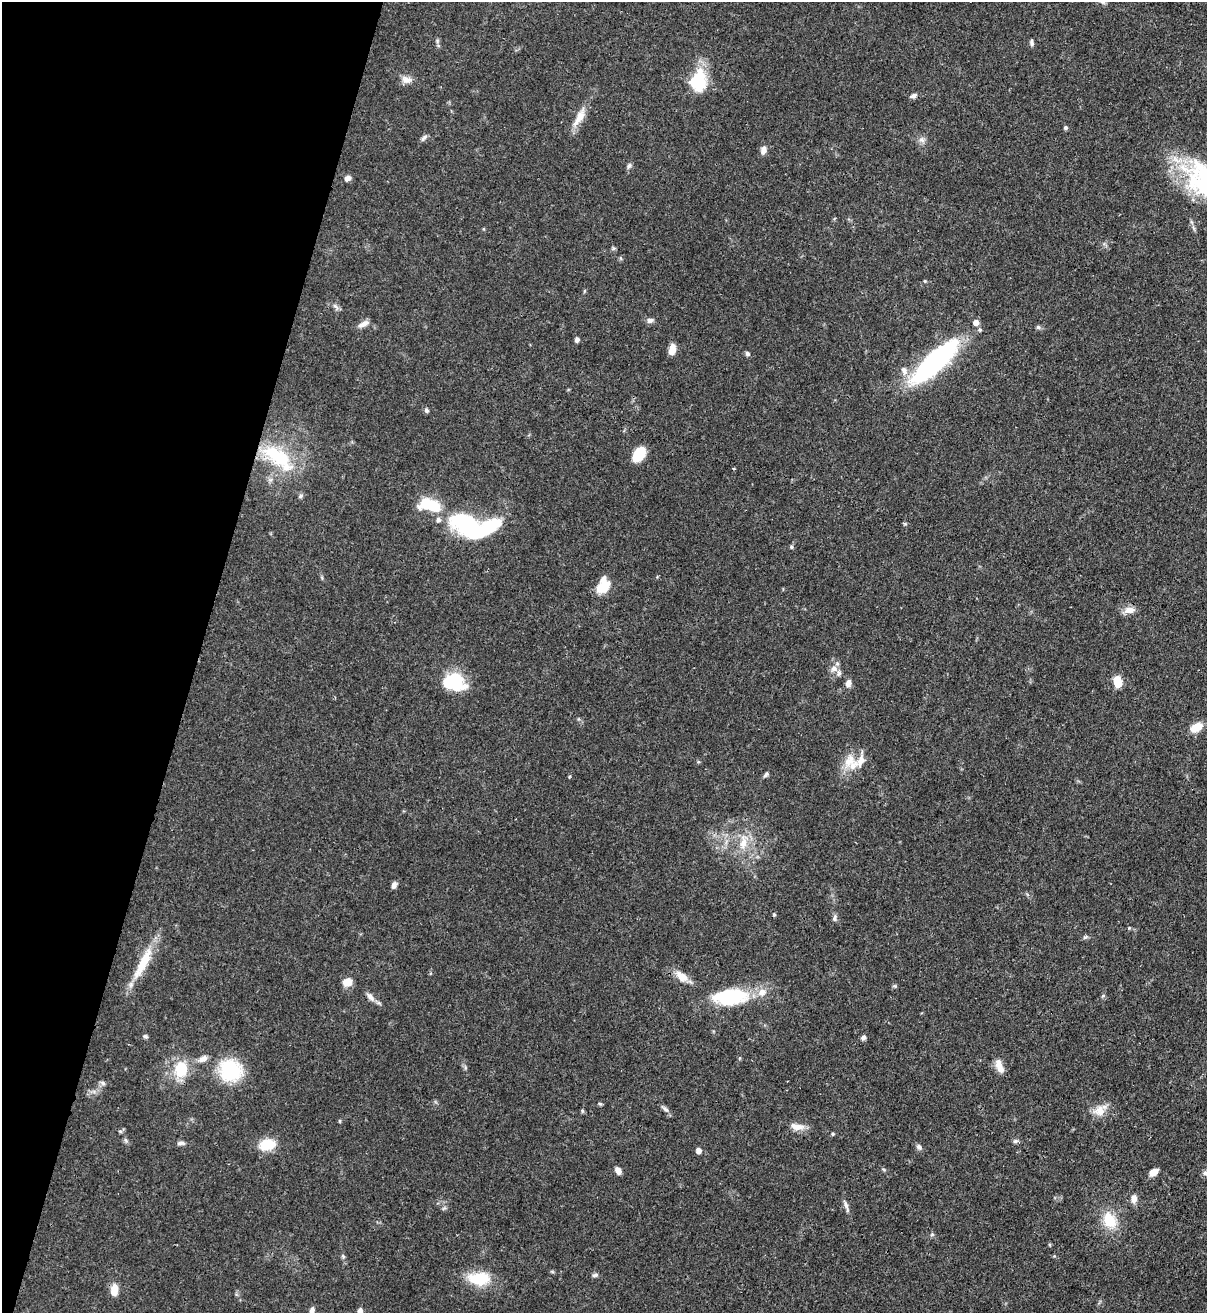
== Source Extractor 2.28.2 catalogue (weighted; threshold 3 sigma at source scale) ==
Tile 9 of 4 x 4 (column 1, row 3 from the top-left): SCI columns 218-1422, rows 1341-2651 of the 5382 x 5303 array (HDU 1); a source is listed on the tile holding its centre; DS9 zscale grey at full resolution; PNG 1209 x 1315 px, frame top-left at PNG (2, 2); no overlay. Shown black and unused: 16% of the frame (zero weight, under 3 of 4 exposures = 7% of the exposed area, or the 3 px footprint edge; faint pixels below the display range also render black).
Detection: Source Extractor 2.28.2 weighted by HDU 2 'WHT'; one run over the whole footprint, this tile lists its part. Background 0.0772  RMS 0.0038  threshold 0.0173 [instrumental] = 3 sigma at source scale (4.5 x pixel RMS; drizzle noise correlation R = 1.50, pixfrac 1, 0.05/0.05 arcsec/px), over >= 5 px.
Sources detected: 96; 3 inside a brighter object's white glare — not listed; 6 inside a brighter listed object's ellipse — not listed separately; the other 87 listed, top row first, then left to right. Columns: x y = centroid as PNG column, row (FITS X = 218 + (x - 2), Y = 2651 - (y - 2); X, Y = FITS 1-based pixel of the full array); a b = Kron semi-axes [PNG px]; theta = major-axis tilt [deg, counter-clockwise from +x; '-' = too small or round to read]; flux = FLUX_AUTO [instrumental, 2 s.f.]
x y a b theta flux
1032 43 7 5 -88 1.1
406 80 14 9 -18 2.6
698 81 25 18 83 17
913 96 10 5 22 1.1
580 117 26 10 62 5.3
1065 128 5 4 - 0.75
424 138 11 5 46 1.1
922 140 10 6 -19 1.5
763 150 10 7 79 2.1
629 166 8 6 62 1
347 178 8 6 35 1.7
1206 182 55 31 -39 56
925 281 4 3 - 0.35
584 291 5 3 - 0.41
335 306 11 4 -44 1.1
650 320 8 7 - 1.4
976 322 5 5 - 2.8
364 324 15 6 26 2.3
1038 327 7 5 -27 0.79
980 330 5 5 - 0.74
577 340 6 5 - 1.1
672 349 12 6 77 3.7
747 354 7 5 -57 0.76
934 362 53 16 43 74
904 371 13 8 -66 2.5
426 410 7 5 -65 0.87
639 454 13 9 53 13
277 456 48 21 -34 25
733 468 3 3 - 0.49
300 496 6 5 - 0.74
430 505 24 12 -12 15
438 520 6 6 - 1.3
469 526 30 16 -62 31
791 547 5 5 - 0.72
604 586 19 13 37 6.4
1129 610 13 8 2 3.5
834 668 9 9 - 2.3
1117 680 6 5 - 12
454 682 24 18 -11 19
848 683 9 7 68 2
1196 727 14 9 29 5.4
849 760 22 14 65 6.7
766 774 8 5 50 0.88
743 843 21 10 86 6.1
394 885 8 6 66 1.4
774 914 5 4 - 0.42
835 918 9 6 84 1.1
1129 928 4 4 - 0.36
1085 937 8 4 27 0.74
143 962 50 11 63 13
682 976 19 10 -38 4.7
347 982 8 7 - 5.2
370 997 12 6 -53 2.1
731 997 41 18 5 26
145 1036 6 5 - 0.7
863 1037 6 5 - 1.2
203 1059 14 8 25 2.3
998 1064 15 8 -81 3.6
181 1070 18 14 83 12
231 1070 26 24 -24 22
103 1083 7 6 - 0.93
600 1104 6 4 -2 0.51
665 1108 14 4 -37 1.2
1100 1110 19 12 34 4.9
582 1111 5 4 - 0.53
340 1121 5 3 - 0.38
797 1127 20 9 -9 3.8
120 1131 5 4 - 0.57
833 1134 5 4 - 0.5
1015 1141 7 4 44 0.71
181 1143 11 5 1 1.2
267 1145 16 11 9 10
919 1147 8 6 -50 1.1
698 1150 6 5 - 2
618 1170 7 5 -53 2.3
1153 1172 9 6 28 3.3
1205 1173 7 6 - 0.93
1134 1199 10 7 83 2.3
846 1205 16 5 -67 1.6
1109 1220 23 16 -68 10
932 1234 6 4 20 0.51
343 1256 7 5 -70 0.67
595 1275 8 5 16 0.86
479 1279 29 16 -2 13
114 1290 13 8 86 4.7
312 1310 7 5 67 1.2
360 1310 6 6 - 1.6
Isophote crosses this tile's border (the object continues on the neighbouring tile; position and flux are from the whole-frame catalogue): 2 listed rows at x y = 1206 182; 360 1310